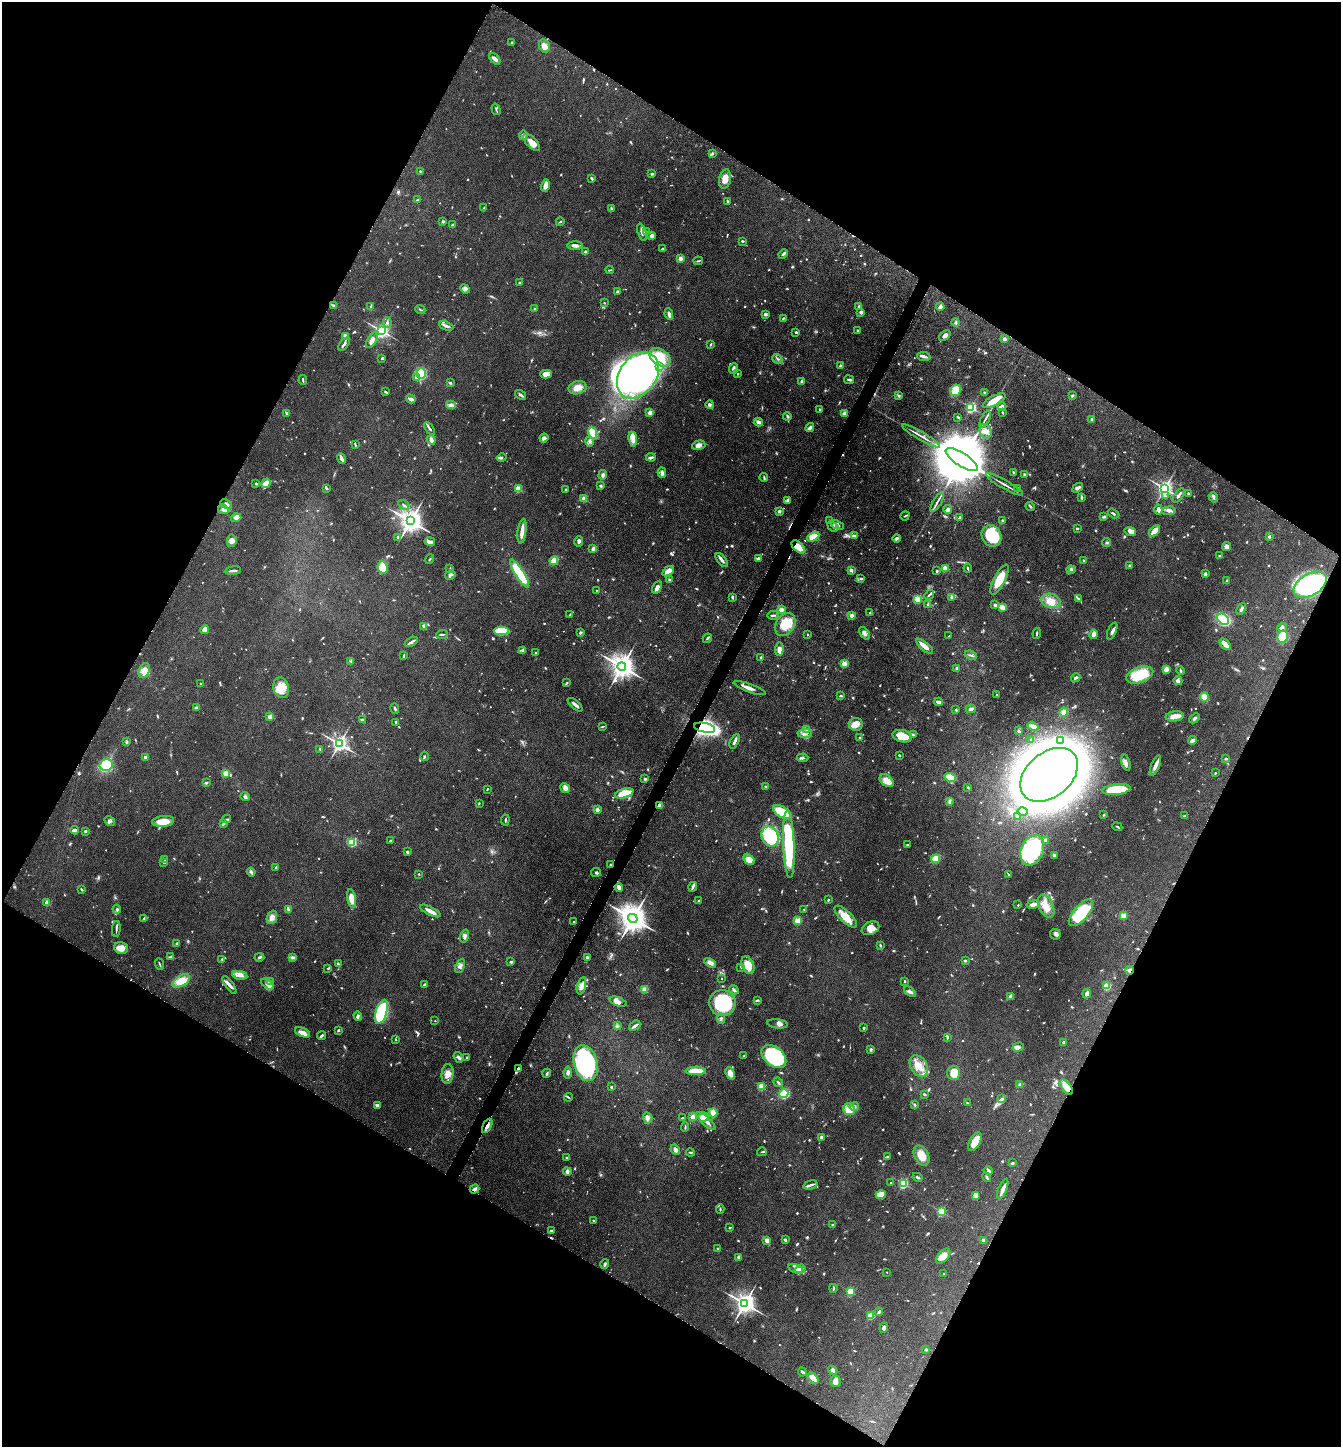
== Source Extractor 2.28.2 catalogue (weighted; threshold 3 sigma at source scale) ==
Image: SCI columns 150-5504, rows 1-5780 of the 5791 x 5781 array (HDU 1 of 3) = the unmasked area's bounding box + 8 px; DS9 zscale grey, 4 x 4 block average (1 PNG px = mean of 4 x 4 image px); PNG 1343 x 1449 px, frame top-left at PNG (2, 2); each listed source drawn as its Kron ellipse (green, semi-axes under 4 px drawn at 4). Shown black and unused: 47% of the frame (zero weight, under 4 of 8 exposures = <1% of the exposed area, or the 3 px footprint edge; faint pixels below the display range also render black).
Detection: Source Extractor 2.28.2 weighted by HDU 2 'WHT'. Background 0.0767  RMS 0.0031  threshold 0.0126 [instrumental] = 3 sigma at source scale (4.09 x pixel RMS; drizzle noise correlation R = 1.36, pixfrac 0.8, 0.05/0.05 arcsec/px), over >= 5 px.
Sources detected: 1263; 23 too faint to see at this stretch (4 x 4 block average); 7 inside a brighter object's white glare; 6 cosmic-ray / hot-pixel residue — neither listed nor drawn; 28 coinciding with a brighter row at this scale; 71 inside a brighter listed object's ellipse — not listed separately; of the other 1128, all 500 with FLUX_AUTO >= 1.58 (the completeness limit of this list) listed and drawn (628 fainter detections not listed), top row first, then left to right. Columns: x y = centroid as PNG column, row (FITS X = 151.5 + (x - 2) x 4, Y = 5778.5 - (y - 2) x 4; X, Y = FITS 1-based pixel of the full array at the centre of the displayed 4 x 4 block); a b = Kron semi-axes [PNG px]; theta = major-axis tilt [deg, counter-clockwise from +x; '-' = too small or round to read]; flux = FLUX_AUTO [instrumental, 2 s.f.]
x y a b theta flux
511 43 3 2 - 2.5
544 46 7 5 -64 11
495 59 7 3 -49 5.6
496 109 6 2 -73 2
523 135 5 3 - 6.7
532 142 11 5 -46 20
712 153 3 3 - 2.2
420 171 2 2 - 3.3
652 174 3 2 - 3.3
592 178 2 2 - 4.3
725 179 10 6 77 17
545 186 6 4 75 10
417 200 3 2 - 1.6
727 201 2 2 - 2
484 207 4 2 - 1.7
611 208 4 2 - 1.8
443 221 4 3 - 2.1
560 222 4 2 - 1.6
452 225 2 2 - 6.2
642 232 9 4 -72 7.6
646 232 4 2 - 1.8
652 236 3 2 - 11
742 241 3 2 - 2.4
575 246 8 3 -1 6.3
662 249 3 2 - 1.6
586 252 2 2 - 5.3
783 254 5 2 - 4.1
680 258 2 2 - 33
698 261 5 2 - 2
610 270 4 2 - 1.6
520 283 2 2 - 4.2
465 289 5 4 - 5.5
617 291 2 2 - 2.3
604 303 2 2 - 1.9
333 305 4 2 - 2.8
859 306 2 2 - 6.7
370 307 2 2 - 1.6
940 307 4 3 - 7.6
534 309 2 2 - 1.9
420 310 5 2 - 1.8
861 312 4 3 - 3.4
669 314 6 3 -83 4.7
766 314 3 2 - 3.1
783 318 3 2 - 2.1
387 322 5 2 - 2.6
956 323 4 3 - 2.6
446 326 7 3 -22 5.7
857 330 2 2 - 1.6
381 331 2 2 - 670
796 332 2 2 - 3.6
945 335 6 3 40 6.8
345 336 4 2 - 8.8
1005 339 2 2 - 17
372 340 9 3 59 11
344 344 8 3 50 4.7
710 344 3 2 - 2.1
660 357 11 8 -37 30
924 357 6 3 -7 5.3
382 358 3 3 - 1.7
777 359 5 2 - 1.7
840 365 4 2 - 2.2
660 366 4 3 - 4.4
733 369 5 3 - 7
421 373 5 4 - 71
546 374 6 4 -2 14
738 374 2 2 - 2.3
638 375 25 18 53 820
417 377 2 2 - 22
303 380 5 2 - 2
849 380 5 2 - 4.4
802 381 2 2 - 4.4
450 383 3 2 - 2.7
578 388 9 6 15 16
956 390 6 5 - 37
385 392 3 2 - 1.7
984 392 2 2 - 1.9
521 395 6 2 -35 4.1
899 396 3 3 - 2.8
1072 396 3 3 - 2.1
411 399 5 3 - 6.7
994 401 13 5 29 19
451 405 5 3 - 4.9
710 405 4 3 - 4.4
1002 406 4 3 - 5
971 407 2 2 - 280
820 409 3 2 - 2.3
287 413 3 3 - 3.1
650 413 3 3 - 11
1002 413 2 2 - 2.8
844 414 2 2 - 44
787 416 4 2 - 2.8
958 417 4 2 - 1.8
985 419 9 2 63 4
1092 419 4 3 - 2.5
758 422 4 4 - 5.5
429 428 7 2 -55 3.8
810 428 4 2 - 7
985 431 7 5 -66 10
593 433 6 4 -68 29
921 436 22 2 -30 9.2
544 438 4 3 - 7.3
633 439 7 4 -82 11
431 440 5 3 - 8.2
589 441 5 3 - 4.4
355 444 4 2 - 2
699 445 7 4 17 9.6
502 457 5 3 - 2.9
651 457 5 3 - 3.4
341 458 5 2 - 9.7
962 459 18 6 -33 33000
1013 472 2 2 - 2.6
662 473 5 3 - 6.2
603 475 4 3 - 4.5
1025 475 2 2 - 8.9
764 477 4 2 - 2.3
266 483 5 3 - 17
256 484 2 2 - 4.8
1004 484 21 2 -30 8
601 486 3 2 - 3.4
1018 488 2 2 - 5.6
1078 488 6 3 36 5.7
1164 488 3 3 - 770
327 489 3 2 - 1.6
518 489 2 2 - 69
566 489 2 2 - 2.1
1188 493 3 2 - 2.3
1179 495 8 2 55 4.9
1165 496 3 2 - 2.5
1081 497 4 2 - 3.9
1213 497 5 2 - 2.9
584 499 2 2 - 55
788 500 3 3 - 3.4
937 502 11 2 60 5
226 504 6 3 -28 3.8
404 505 6 2 -33 2.3
1030 506 5 2 - 2.3
223 509 5 4 - 6.8
1158 509 5 3 - 5.6
948 510 4 4 - 6.1
779 511 3 2 - 6.2
1169 511 6 3 7 5.3
1113 513 6 2 -32 2.7
905 516 5 2 - 1.8
1104 517 4 2 - 2.7
236 518 5 4 - 7.4
960 518 3 2 - 4.5
1003 520 3 2 - 2.3
410 521 4 3 - 2100
830 521 3 2 - 1.6
837 525 7 2 -24 3.1
833 526 6 3 -38 4.4
1077 529 2 2 - 6
522 531 12 2 83 18
1154 531 7 3 47 25
1130 532 6 3 -17 7.3
855 536 3 2 - 8.3
992 536 11 9 -61 77
1269 536 2 2 - 9.3
397 537 2 2 - 5.7
813 537 6 3 28 29
896 538 4 3 - 3.9
232 541 6 4 84 7.9
430 541 5 2 - 9.3
579 542 5 3 - 4.8
1107 543 4 2 - 1.9
798 547 8 4 -46 21
1227 547 5 3 - 7.7
593 549 4 3 - 4.3
1220 556 3 2 - 2.9
758 558 3 2 - 6.4
430 559 5 2 - 1.7
722 560 8 3 -51 5.8
554 561 4 3 - 37
1084 561 2 2 - 2.1
1129 566 3 3 - 2.4
383 567 6 5 - 29
968 568 4 2 - 1.8
450 569 3 2 - 1.7
945 569 2 2 - 45
1073 569 3 2 - 2.2
233 570 8 2 8 5.2
851 570 3 2 - 5.4
1070 570 4 2 - 2.8
668 571 7 3 35 15
937 571 2 2 - 3.6
520 574 16 4 -58 120
1205 574 2 2 - 17
450 575 5 3 - 4.8
669 579 3 2 - 1.7
861 579 4 3 - 2.6
1000 580 17 5 63 41
1227 580 4 2 - 2.1
1310 585 18 11 30 360
657 587 6 4 60 7.3
596 590 2 2 - 1.9
929 595 5 2 - 2.5
732 597 3 2 - 3.6
951 597 3 2 - 2.3
1078 598 3 2 - 1.6
918 599 2 2 - 120
1051 601 10 7 -16 18
928 604 3 2 - 2.4
995 605 3 3 - 3.3
1002 607 4 2 - 22
1241 609 6 2 61 4.4
781 610 3 3 - 9.9
870 613 4 2 - 2.1
570 614 4 2 - 2
773 615 6 2 10 2.7
851 615 2 2 - 21
1223 619 6 5 - 180
785 624 12 9 54 48
424 626 4 3 - 2.6
1282 627 5 4 - 4.6
205 630 4 3 - 12
501 631 7 4 -1 83
1112 631 9 3 69 5.4
580 633 2 2 - 3
864 633 7 3 -53 5.8
1037 633 5 2 - 2.3
442 634 6 2 4 2.5
807 634 2 2 - 1.8
1094 634 5 3 - 16
949 636 2 2 - 2.2
1283 636 6 5 - 38
707 638 5 2 - 2.6
411 642 7 2 30 5.7
1225 644 7 3 -46 18
925 646 10 3 -40 15
779 649 7 3 88 12
523 650 3 3 - 5.5
535 653 3 2 - 1.7
971 655 6 2 -20 2.9
404 656 3 2 - 2.1
761 658 4 2 - 4.8
351 661 3 2 - 1.8
844 664 2 2 - 57
622 666 4 4 - 2500
957 668 2 2 - 11
1166 669 4 3 - 11
144 670 8 5 68 11
1180 670 4 2 - 2.2
1140 675 14 7 19 59
1076 678 5 3 - 4.2
1178 681 4 3 - 6.9
566 683 4 2 - 2.3
200 684 2 2 - 2.1
281 688 10 7 -77 31
750 688 17 3 -20 11
997 694 2 2 - 2.1
841 696 3 2 - 2.2
1204 697 4 4 - 16
939 702 4 2 - 7.4
575 705 9 3 -41 6.2
196 708 3 2 - 3.2
395 709 5 2 - 2.3
971 709 5 3 - 4.2
956 710 3 2 - 2.9
1064 712 4 4 - 8.3
1175 716 9 5 5 13
270 717 2 2 - 22
1194 718 6 3 45 3.5
363 720 3 2 - 1.9
396 722 3 2 - 2.1
856 724 7 6 - 18
602 726 4 2 - 1.6
1033 726 6 2 -19 12
705 728 11 4 -12 880
807 729 3 2 - 1.8
1018 731 4 3 - 2.6
805 733 7 3 4 7.7
913 735 2 2 - 1.7
902 736 10 6 -13 31
859 738 2 2 - 2.9
1031 739 2 2 - 2.1
1061 740 2 2 - 1.9
1193 740 5 3 - 7.3
735 741 8 2 65 6.1
126 742 3 2 - 3.2
339 744 3 3 - 890
320 749 4 2 - 2.2
899 755 3 2 - 1.9
145 757 2 2 - 6
425 757 4 2 - 2.4
802 758 6 2 5 3
1226 759 3 2 - 3.3
1126 763 8 3 -75 5.9
106 765 7 6 - 130
1155 765 11 3 67 9.6
226 773 2 2 - 59
1215 773 2 2 - 3.4
1049 775 32 22 40 4100
950 777 6 3 -15 33
645 779 2 2 - 3.6
887 781 8 5 -37 19
206 783 3 2 - 2.9
766 787 3 2 - 1.6
968 787 3 2 - 1.6
565 788 5 4 - 7.5
487 789 2 2 - 2
1117 789 14 5 6 74
624 793 9 4 16 46
245 797 5 3 - 3.3
949 801 3 3 - 3.2
479 803 3 2 - 1.7
660 805 3 2 - 7.1
597 809 2 2 - 22
1022 811 5 2 - 2.9
782 812 10 5 -31 46
1104 815 3 2 - 1.6
1017 816 3 2 - 2.3
1185 816 4 2 - 1.7
227 819 4 2 - 2.2
505 820 5 2 - 2.2
110 821 6 3 -28 4
163 821 11 5 6 26
223 824 3 2 - 4.7
1117 827 5 2 - 1.8
74 830 4 2 - 4.5
85 831 2 2 - 10
770 836 10 8 -66 120
391 840 3 2 - 1.8
1045 840 2 2 - 20
352 843 3 3 - 35
789 844 33 5 -88 180
908 844 3 2 - 1.7
1032 850 16 11 66 190
407 852 2 2 - 4.9
1054 855 3 2 - 4.6
749 859 6 4 -49 21
936 859 4 4 - 27
165 860 2 2 - 3.5
164 862 2 2 - 3.7
610 865 2 2 - 6
276 868 4 2 - 2
251 872 4 2 - 3.1
596 872 5 2 - 2.5
419 874 2 2 - 1.7
1008 874 4 2 - 1.7
619 887 4 3 - 8.4
693 887 5 3 - 3.3
81 889 3 2 - 2.2
352 899 10 4 -80 19
828 900 2 2 - 2.4
699 901 2 2 - 2.9
47 902 2 2 - 29
1033 904 6 3 11 7.8
1018 905 2 2 - 1.6
1046 906 12 7 -66 21
117 909 4 2 - 2.6
804 909 2 2 - 1.7
288 910 4 2 - 3.5
430 911 11 3 -27 13
1081 913 16 7 50 93
1123 916 2 2 - 58
272 917 7 5 68 8.7
846 917 14 5 -44 29
144 918 3 2 - 1.9
633 918 5 4 - 3500
797 921 2 2 - 63
573 922 2 2 - 2
870 928 9 6 26 17
116 929 8 2 85 3.4
1055 934 5 5 - 4.9
465 936 6 3 73 5.8
177 943 2 2 - 11
880 945 3 2 - 2.1
121 948 7 5 -16 15
170 957 4 2 - 2.6
259 957 5 2 - 2.7
292 957 3 2 - 1.9
587 957 2 2 - 9.4
222 959 2 2 - 2.4
965 961 2 2 - 3.1
511 962 4 2 - 2
710 963 6 3 -30 8
159 964 6 2 -69 2.2
338 964 3 2 - 2.4
748 965 9 6 -67 31
460 966 7 4 64 6.8
741 967 4 2 - 1.8
328 968 3 2 - 1.6
1130 970 4 3 - 4.5
240 975 8 3 -9 7.3
721 978 2 2 - 2.2
181 981 10 5 30 29
905 981 2 2 - 1.6
271 982 3 2 - 1.6
268 984 7 3 -37 7.2
424 984 3 2 - 2
229 985 10 3 -53 7.1
581 986 9 4 75 11
1107 986 2 2 - 89
645 989 2 2 - 71
734 990 5 3 - 3.3
910 992 7 3 -38 5.6
1087 994 5 3 - 6.3
1010 996 4 3 - 2.8
757 1000 3 2 - 2.5
618 1002 9 3 -20 7.3
722 1003 13 13 - 160
381 1012 12 5 73 250
358 1016 4 3 - 3.8
721 1018 5 2 - 2.8
435 1021 2 2 - 1.6
778 1024 10 4 -7 7.1
617 1026 3 2 - 2.5
635 1026 6 2 35 5.9
864 1028 2 2 - 5.6
338 1030 3 2 - 2.3
302 1032 8 4 -23 12
321 1036 4 2 - 4.1
947 1038 4 2 - 1.9
396 1040 2 2 - 2.6
1064 1042 2 2 - 5.6
1018 1047 6 4 17 6.6
871 1050 2 2 - 11
744 1056 2 2 - 3.9
774 1056 14 9 -40 180
459 1057 6 3 -54 4.6
466 1058 2 2 - 2.2
586 1063 18 12 -75 230
919 1066 11 8 -57 24
518 1068 4 3 - 3.7
696 1071 10 3 0 39
568 1072 6 3 81 4.6
547 1073 4 2 - 2.1
730 1073 6 4 -66 13
953 1073 7 6 - 29
447 1074 10 6 85 15
778 1082 5 2 - 2.6
1020 1084 2 2 - 3.5
611 1087 2 2 - 5.1
761 1087 2 2 - 94
1066 1087 9 4 -50 22
784 1094 4 4 - 50
924 1095 4 2 - 1.7
568 1097 4 2 - 1.7
1001 1099 3 2 - 2.3
967 1103 3 2 - 1.8
914 1105 4 2 - 1.6
378 1106 4 3 - 5.2
854 1107 5 3 - 3.6
849 1109 6 5 - 31
713 1113 4 3 - 20
693 1117 2 2 - 14
703 1117 5 4 - 16
648 1118 5 4 - 5.8
682 1118 3 2 - 1.8
706 1121 12 4 -42 13
487 1126 8 3 62 7
685 1127 4 2 - 2.1
822 1137 2 2 - 17
975 1142 10 5 63 27
675 1150 5 3 - 7.7
690 1152 4 2 - 2.2
762 1152 5 2 - 1.6
921 1155 10 7 -63 26
887 1157 3 2 - 1.7
567 1158 4 2 - 2.1
1012 1163 2 2 - 4.1
567 1171 4 3 - 5.1
988 1171 5 3 - 3.1
917 1177 5 2 - 3
987 1177 5 2 - 2.3
891 1182 2 2 - 2.8
903 1183 2 2 - 210
810 1185 7 2 14 4.1
475 1189 5 3 - 6.6
1003 1189 11 3 68 10
881 1195 5 3 - 6.2
976 1195 3 2 - 3.2
720 1209 4 2 - 2.1
941 1212 2 2 - 180
593 1220 2 2 - 3.3
833 1225 3 2 - 2.2
730 1228 2 2 - 3.1
551 1231 2 2 - 9.5
767 1240 3 2 - 14
785 1240 4 3 - 2.7
983 1240 2 2 - 9.2
718 1249 4 2 - 1.7
943 1256 9 5 49 16
739 1257 4 3 - 5.8
605 1264 5 3 - 3.1
796 1268 7 4 -15 6.1
800 1269 6 4 36 7.3
887 1272 2 2 - 1.7
944 1274 3 2 - 1.6
833 1288 4 2 - 2.4
850 1292 2 2 - 110
745 1303 4 3 - 1700
879 1312 4 2 - 3.4
871 1315 2 2 - 71
884 1328 5 3 - 4.8
926 1349 2 2 - 3.7
833 1370 5 3 - 4.4
802 1372 5 2 - 3.2
813 1378 6 3 -48 26
835 1381 5 5 - 8.9
Overlapping masked pixels (flux is a lower limit): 10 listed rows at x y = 798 547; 1310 585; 705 728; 660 805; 610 865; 1130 970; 518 1068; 1066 1087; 487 1126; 475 1189
Diffuse or blended objects may show on this block-average render without a row.